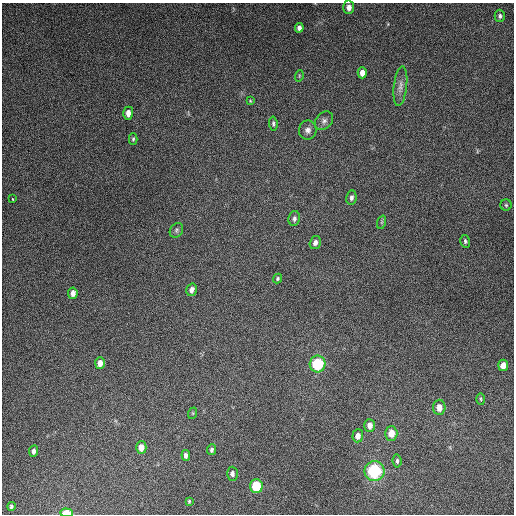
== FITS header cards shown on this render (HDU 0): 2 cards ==
NAXIS1  =                  512
NAXIS2  =                  512

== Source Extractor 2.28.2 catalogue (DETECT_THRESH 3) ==
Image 512 x 512 px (HDU 0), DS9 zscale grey, 1 PNG px = 1 image px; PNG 516 x 516 px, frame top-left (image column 1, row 512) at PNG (2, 3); each listed source drawn as its Kron ellipse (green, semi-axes under 4 px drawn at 4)
Background 5010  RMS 310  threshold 934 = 3 sigma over >= 5 px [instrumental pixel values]
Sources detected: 43; all 43 listed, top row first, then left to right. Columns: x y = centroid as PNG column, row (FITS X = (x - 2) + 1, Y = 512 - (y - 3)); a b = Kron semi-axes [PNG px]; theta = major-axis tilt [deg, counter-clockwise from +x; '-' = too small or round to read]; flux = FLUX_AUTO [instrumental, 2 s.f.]
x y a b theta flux
349 7 7 5 88 1.1e+05
500 16 6 5 - 5.0e+04
299 28 5 4 - 7.8e+04
362 73 5 4 - 1.3e+05
299 76 6 3 73 2.2e+04
400 86 20 6 84 1.4e+05
250 101 4 3 - 1.8e+04
128 113 6 5 - 1.5e+05
324 121 10 8 49 8.3e+04
273 124 7 3 -82 3.7e+04
308 130 9 9 - 1.0e+05
133 139 6 4 88 3.3e+04
351 198 7 5 82 5.9e+04
13 199 3 2 - 2.7e+04
506 205 5 5 - 2.9e+04
294 218 7 6 - 5.9e+04
382 222 7 4 71 2.8e+04
176 230 8 6 56 5.2e+04
465 241 6 5 - 3.9e+04
315 242 7 5 73 8.5e+04
277 279 5 4 - 3.1e+04
192 290 6 5 - 9.2e+04
73 293 6 4 82 1.0e+05
100 363 6 4 86 1.5e+05
318 364 8 8 - 1.1e+06
503 365 6 5 - 1.6e+05
481 399 5 3 - 2.6e+04
439 407 8 6 88 1.9e+05
193 413 6 3 72 2.3e+04
370 425 6 5 - 1.3e+05
391 433 7 6 - 2.5e+05
358 436 6 5 - 1.3e+05
141 447 6 5 - 1.8e+05
212 450 5 4 - 4.5e+04
34 451 6 4 82 7.3e+04
186 455 5 4 - 7.3e+04
397 461 7 4 -85 4.1e+04
374 471 10 10 - 1.7e+06
232 474 7 5 89 6.6e+04
256 486 7 6 - 7.1e+05
189 501 4 3 - 2.3e+04
11 506 4 3 - 3.8e+04
66 513 6 4 -1 3.9e+05
At the frame edge (FLAGS 8, measured only in part): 1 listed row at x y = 66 513